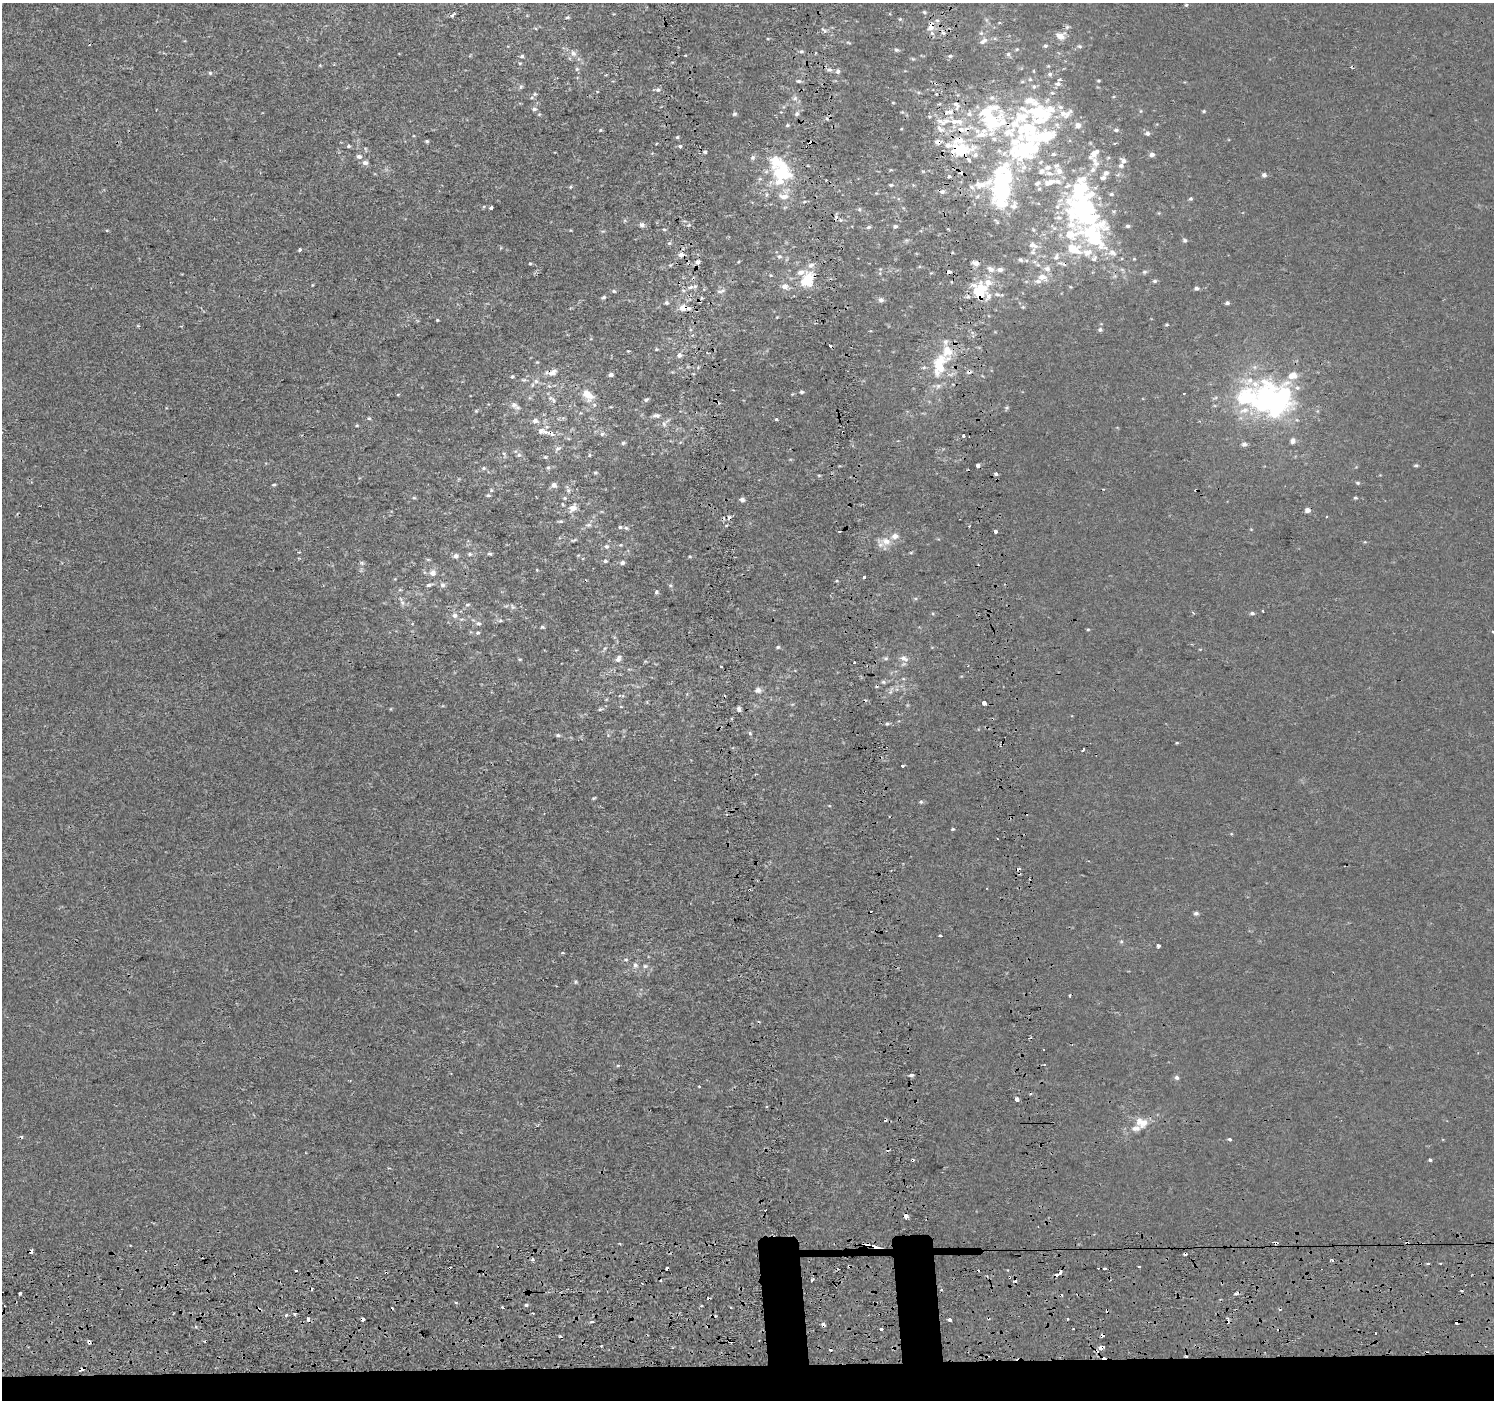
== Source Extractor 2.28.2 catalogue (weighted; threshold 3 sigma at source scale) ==
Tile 8 of 3 x 3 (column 2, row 3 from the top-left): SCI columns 1629-3120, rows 170-1567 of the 4747 x 4489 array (HDU 1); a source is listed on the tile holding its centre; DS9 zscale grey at full resolution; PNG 1496 x 1402 px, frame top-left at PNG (2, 3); no overlay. Shown black and unused: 3% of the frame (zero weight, under 2 of 3 exposures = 11% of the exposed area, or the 3 px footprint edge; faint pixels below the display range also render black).
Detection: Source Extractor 2.28.2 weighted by HDU 2 'WHT'; one run over the whole footprint, this tile lists its part. Background -6.29e-04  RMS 0.0032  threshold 0.0144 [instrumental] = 3 sigma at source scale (4.5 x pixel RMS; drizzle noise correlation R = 1.50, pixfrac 1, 0.0396/0.0396 arcsec/px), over >= 5 px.
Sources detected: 402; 7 inside a brighter object's white glare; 62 cosmic-ray / hot-pixel residue — not listed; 56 inside a brighter listed object's ellipse — not listed separately; the other 277 listed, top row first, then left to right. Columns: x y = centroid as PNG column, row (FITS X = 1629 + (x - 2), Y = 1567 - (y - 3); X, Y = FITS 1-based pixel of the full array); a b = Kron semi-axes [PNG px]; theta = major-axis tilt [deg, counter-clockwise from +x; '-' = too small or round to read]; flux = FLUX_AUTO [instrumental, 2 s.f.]
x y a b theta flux
1186 5 4 4 - 0.38
924 12 5 4 - 0.4
452 15 6 4 19 0.85
567 17 5 4 - 0.44
900 19 5 4 - 0.37
931 25 13 6 86 2.9
943 33 6 5 - 0.69
1060 36 12 8 -30 2.2
983 41 12 6 35 1.3
1045 46 5 4 - 0.53
1080 46 6 4 -20 0.51
1017 49 5 3 - 0.3
896 50 6 5 - 0.61
801 51 6 4 1 0.48
573 53 9 7 -4 1.4
1008 54 6 5 - 0.56
522 56 5 4 - 0.53
950 56 4 4 - 0.46
520 63 4 3 - 0.26
577 69 5 5 - 0.48
829 70 6 6 - 0.81
838 71 7 6 - 0.71
210 73 5 4 - 0.4
1050 74 6 5 - 0.59
1030 79 5 3 - 0.33
798 81 5 4 - 0.49
1058 84 6 5 - 0.87
1034 86 6 5 - 0.46
521 87 6 4 88 0.46
658 90 7 6 - 0.77
795 98 6 5 - 0.71
893 103 4 3 - 0.23
956 105 13 7 -53 1.6
534 109 7 5 10 0.66
1204 111 4 3 - 0.36
1039 112 46 22 0 21
946 113 5 3 - 7.6
734 114 6 5 - 0.45
796 114 7 5 17 0.65
969 114 8 7 - 1.3
954 121 7 6 - 2.3
942 122 17 7 -30 2.9
993 123 27 21 58 15
787 125 5 4 - 0.37
1078 125 6 5 - 1.7
940 129 14 6 -54 1.9
961 129 11 7 -13 2.5
600 130 4 4 - 0.33
1116 130 6 4 8 0.53
1147 133 6 5 - 0.71
959 140 18 9 18 4.6
427 141 5 4 - 0.39
937 142 8 6 -10 1.3
348 146 5 4 - 0.46
680 146 4 3 - 0.9
1025 149 21 12 16 29
960 150 11 9 -2 13
705 152 5 5 - 0.51
1094 154 10 5 44 2.5
1152 154 6 5 - 0.95
975 155 8 6 29 1.3
359 156 7 5 -15 0.99
753 158 6 6 - 0.68
969 160 5 4 - 0.68
1123 161 6 5 - 0.93
365 163 7 6 - 1.2
1096 164 9 7 9 1.2
1121 166 7 5 70 0.7
1042 171 8 6 40 1.2
1059 171 10 9 - 2
782 173 21 18 -31 17
1106 173 6 6 - 0.84
1264 175 5 5 - 0.94
949 177 4 3 - 2
760 179 6 4 -18 0.4
826 180 2 2 - 0.26
1050 182 21 9 18 3.5
983 184 111 24 35 26
891 185 5 4 - 0.42
570 187 5 3 - 0.27
1079 191 55 21 62 26
1111 194 5 4 - 0.39
1089 195 17 8 40 3.4
783 196 16 8 -6 2.3
1191 199 5 4 - 0.44
1014 206 12 8 73 1.9
491 208 4 3 - 1.3
1059 218 8 5 -5 0.84
642 225 7 6 - 0.79
895 226 5 5 - 0.59
1128 226 5 4 - 0.51
869 227 6 4 26 0.46
664 229 5 3 - 0.34
1094 236 37 27 -79 33
1185 240 6 5 - 0.56
669 243 6 5 - 0.48
1033 245 13 7 -19 1.6
300 250 3 3 - 1.7
681 254 7 6 - 1.2
779 256 7 6 - 0.72
1056 257 10 6 72 1.2
1021 260 6 5 - 0.55
697 262 7 6 - 0.94
976 263 7 5 -15 1.4
530 264 5 3 - 0.28
991 269 10 6 -36 1.4
1000 269 6 5 - 1
1047 269 9 7 -30 1.3
948 272 4 3 - 4.8
1144 272 7 5 1 0.54
771 275 4 3 - 0.25
1042 277 10 7 -22 2.2
808 280 14 10 65 8.5
1155 281 5 4 - 0.54
785 286 8 7 - 1.6
690 287 7 5 21 0.78
1196 288 5 5 - 0.66
614 291 5 4 - 0.44
721 291 12 4 16 0.78
979 291 15 13 77 12
604 297 6 4 16 0.46
881 300 6 6 - 0.85
666 303 5 5 - 0.54
1227 303 5 4 - 0.69
1023 307 4 4 - 0.31
683 308 8 7 - 2
437 320 3 3 - 0.26
1167 325 6 3 8 0.34
1100 330 5 5 - 0.68
945 342 8 6 80 0.99
656 349 5 3 - 0.27
628 351 3 3 - 0.23
679 355 7 6 - 0.96
940 367 27 15 64 9.1
552 372 14 7 27 1.9
611 375 5 4 - 0.8
512 376 5 4 - 0.37
536 381 7 6 - 0.92
801 392 4 4 - 0.46
1184 393 3 2 - 0.36
398 394 5 3 - 0.24
586 394 19 11 -61 4
1245 398 54 32 29 29
1267 399 15 11 72 57
553 400 12 4 -59 0.87
646 400 6 5 - 0.55
514 405 9 7 -30 1.4
1007 408 6 4 45 0.44
476 411 5 4 - 0.35
656 415 9 5 -1 0.82
369 418 5 4 - 0.42
776 419 3 3 - 2.9
535 421 7 6 - 1.1
664 424 7 5 -49 0.73
357 425 4 4 - 0.32
541 430 10 8 65 1.5
602 434 5 5 - 0.6
964 436 3 3 - 2.7
1293 441 5 5 - 1.3
623 443 5 5 - 0.48
1244 444 6 5 - 0.94
558 449 7 5 38 0.78
519 455 6 5 - 0.58
589 455 5 3 - 0.32
545 457 5 4 - 0.37
1416 465 5 4 - 0.42
978 466 4 3 - 2.2
484 468 6 5 - 0.52
548 468 5 5 - 0.45
595 473 5 4 - 0.37
996 474 3 3 - 1.9
819 475 5 3 - 0.28
1358 483 5 4 - 0.43
274 485 6 3 2 0.35
554 485 6 6 - 1.1
491 490 6 3 -73 0.36
488 495 5 4 - 0.42
414 498 6 3 0 0.37
565 498 5 5 - 0.39
1355 498 5 4 - 0.43
742 499 6 5 - 0.87
573 508 9 7 43 2
1307 510 5 4 - 1.6
1327 517 3 2 - 0.33
561 521 6 4 -6 0.43
589 525 7 5 1 0.81
620 527 5 5 - 0.48
626 528 6 5 - 0.52
839 531 3 3 - 0.98
995 531 3 3 - 4
895 536 8 6 15 1.6
573 540 9 3 22 0.48
886 541 12 9 -17 3
606 546 7 6 - 0.77
470 554 6 4 1 0.52
490 554 5 4 - 0.49
456 556 6 6 - 1.1
690 556 4 4 - 0.33
605 561 5 5 - 0.56
362 563 6 4 -46 0.48
622 563 6 5 - 0.73
537 570 4 3 - 0.22
432 573 8 7 - 1.6
863 577 3 3 - 1.6
429 585 7 4 19 0.61
442 585 7 6 - 0.86
670 585 5 4 - 0.42
656 592 5 4 - 0.67
402 603 7 4 -88 0.67
467 605 6 4 16 0.52
513 607 7 5 -72 0.58
1252 613 5 4 - 0.63
455 615 7 7 - 1.1
500 621 6 4 1 0.45
478 623 7 6 - 0.8
542 627 4 4 - 0.39
1088 630 4 3 - 0.34
478 633 5 4 - 0.46
778 647 5 4 - 0.45
618 658 11 6 56 1.2
886 658 6 5 - 0.49
904 658 11 7 -24 1.4
520 659 6 3 -7 0.32
883 682 6 5 - 0.54
758 690 7 7 - 1.2
984 703 4 3 - 2.1
600 709 6 4 21 0.46
739 709 7 4 -67 0.67
887 724 5 4 - 0.41
558 735 5 4 - 0.54
1176 743 3 3 - 0.32
1083 750 3 2 - 0.5
903 766 3 3 - 0.97
594 798 6 3 17 0.34
921 802 5 5 - 0.44
953 829 4 4 - 0.31
1196 913 6 5 - 0.7
940 936 4 3 - 0.74
1121 941 5 3 - 0.33
1158 945 4 3 - 1.4
563 953 4 3 - 0.54
626 960 6 3 8 0.39
635 965 8 6 57 0.96
645 966 6 6 - 0.59
1045 1065 3 3 - 0.36
912 1075 4 3 - 1.2
1177 1078 6 5 - 0.71
699 1087 3 2 - 0.37
1017 1099 4 4 - 3
766 1107 3 3 - 0.39
1142 1122 17 12 -20 3.9
1229 1139 4 3 - 0.54
1430 1159 3 3 - 1.2
906 1216 4 3 - 2.8
31 1251 4 3 - 2.6
532 1259 3 3 - 3.4
1440 1263 3 2 - 0.43
1139 1267 3 3 - 0.8
1105 1268 3 3 - 1.9
296 1270 3 3 - 12
1060 1272 4 3 - 2.3
812 1279 5 2 - 0.85
941 1289 3 2 - 0.53
1236 1293 4 4 - 0.55
19 1294 3 3 - 1.3
456 1303 3 3 - 0.63
526 1305 3 3 - 1.8
503 1308 3 3 - 0.86
294 1314 4 3 - 0.52
286 1315 3 3 - 0.61
308 1319 4 3 - 2.3
950 1320 4 3 - 2.1
823 1325 3 3 - 1.4
881 1329 3 2 - 1.2
89 1342 4 3 - 1.3
1101 1347 7 4 17 2.6
81 1369 5 3 - 3.4
Overlapping masked pixels (flux is a lower limit): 16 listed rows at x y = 931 25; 961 129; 959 140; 937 142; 960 150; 983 184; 948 272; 979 291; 683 308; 552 372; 978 466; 31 1251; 823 1325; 89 1342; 1101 1347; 81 1369
Unlisted compact peaks at least as high as the median listed source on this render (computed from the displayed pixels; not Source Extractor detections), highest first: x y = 750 733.